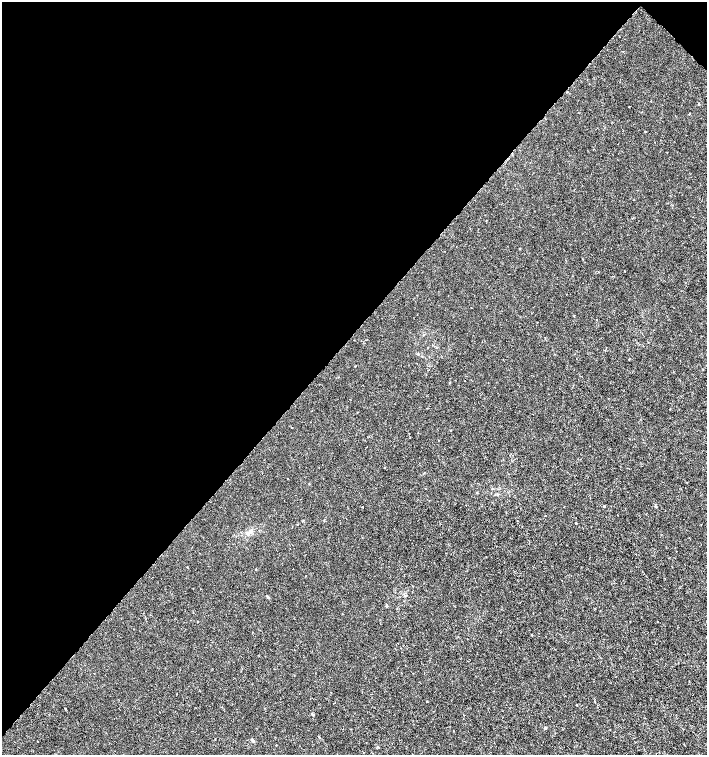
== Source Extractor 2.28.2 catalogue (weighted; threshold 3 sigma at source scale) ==
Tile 2 of 4 x 4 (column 2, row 1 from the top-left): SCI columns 1639-3047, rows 4517-6022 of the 6029 x 6029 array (HDU 1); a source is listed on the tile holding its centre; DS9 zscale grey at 2 x 2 block average (1 PNG px = mean of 2 x 2 image px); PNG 709 x 757 px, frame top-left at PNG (2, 2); no overlay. Shown black and unused: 45% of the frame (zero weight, under 3 of 6 exposures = <1% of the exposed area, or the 3 px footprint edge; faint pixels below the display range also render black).
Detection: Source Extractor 2.28.2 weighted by HDU 2 'WHT'; one run over the whole footprint, this tile lists its part. Background -1.77e-04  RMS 0.001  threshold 0.00422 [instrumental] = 3 sigma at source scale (4.09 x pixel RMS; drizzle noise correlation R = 1.36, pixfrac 0.8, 0.0396/0.0396 arcsec/px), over >= 5 px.
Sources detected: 32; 1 cosmic-ray / hot-pixel residue — not listed; the other 31 listed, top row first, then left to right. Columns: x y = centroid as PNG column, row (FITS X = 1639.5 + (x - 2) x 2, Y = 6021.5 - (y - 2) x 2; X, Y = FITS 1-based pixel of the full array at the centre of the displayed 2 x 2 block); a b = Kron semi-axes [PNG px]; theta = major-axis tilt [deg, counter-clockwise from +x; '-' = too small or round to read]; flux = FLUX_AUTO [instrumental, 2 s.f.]
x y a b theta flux
619 36 2 2 - 0.08
645 131 2 2 - 0.1
624 271 2 2 - 0.13
596 320 2 2 - 0.11
428 348 2 2 - 0.079
429 370 2 2 - 0.074
357 412 2 2 - 0.099
450 430 2 2 - 0.13
425 488 2 2 - 0.096
604 506 2 2 - 0.19
362 507 2 2 - 0.089
545 516 2 2 - 0.11
576 523 2 2 - 0.31
297 524 2 2 - 0.11
251 531 5 4 - 0.48
247 533 3 3 - 0.65
446 553 2 2 - 0.073
256 569 2 2 - 0.13
406 595 4 2 - 0.2
268 597 5 3 - 0.24
387 606 3 3 - 0.28
197 622 2 2 - 0.29
532 635 2 2 - 0.17
331 692 2 2 - 0.085
427 701 2 2 - 0.13
576 705 2 2 - 0.088
65 709 2 2 - 0.16
312 714 4 3 - 0.24
545 728 3 3 - 0.28
252 740 6 3 -56 0.35
276 745 2 2 - 0.15
Diffuse or blended objects may show on this block-average render without a row.